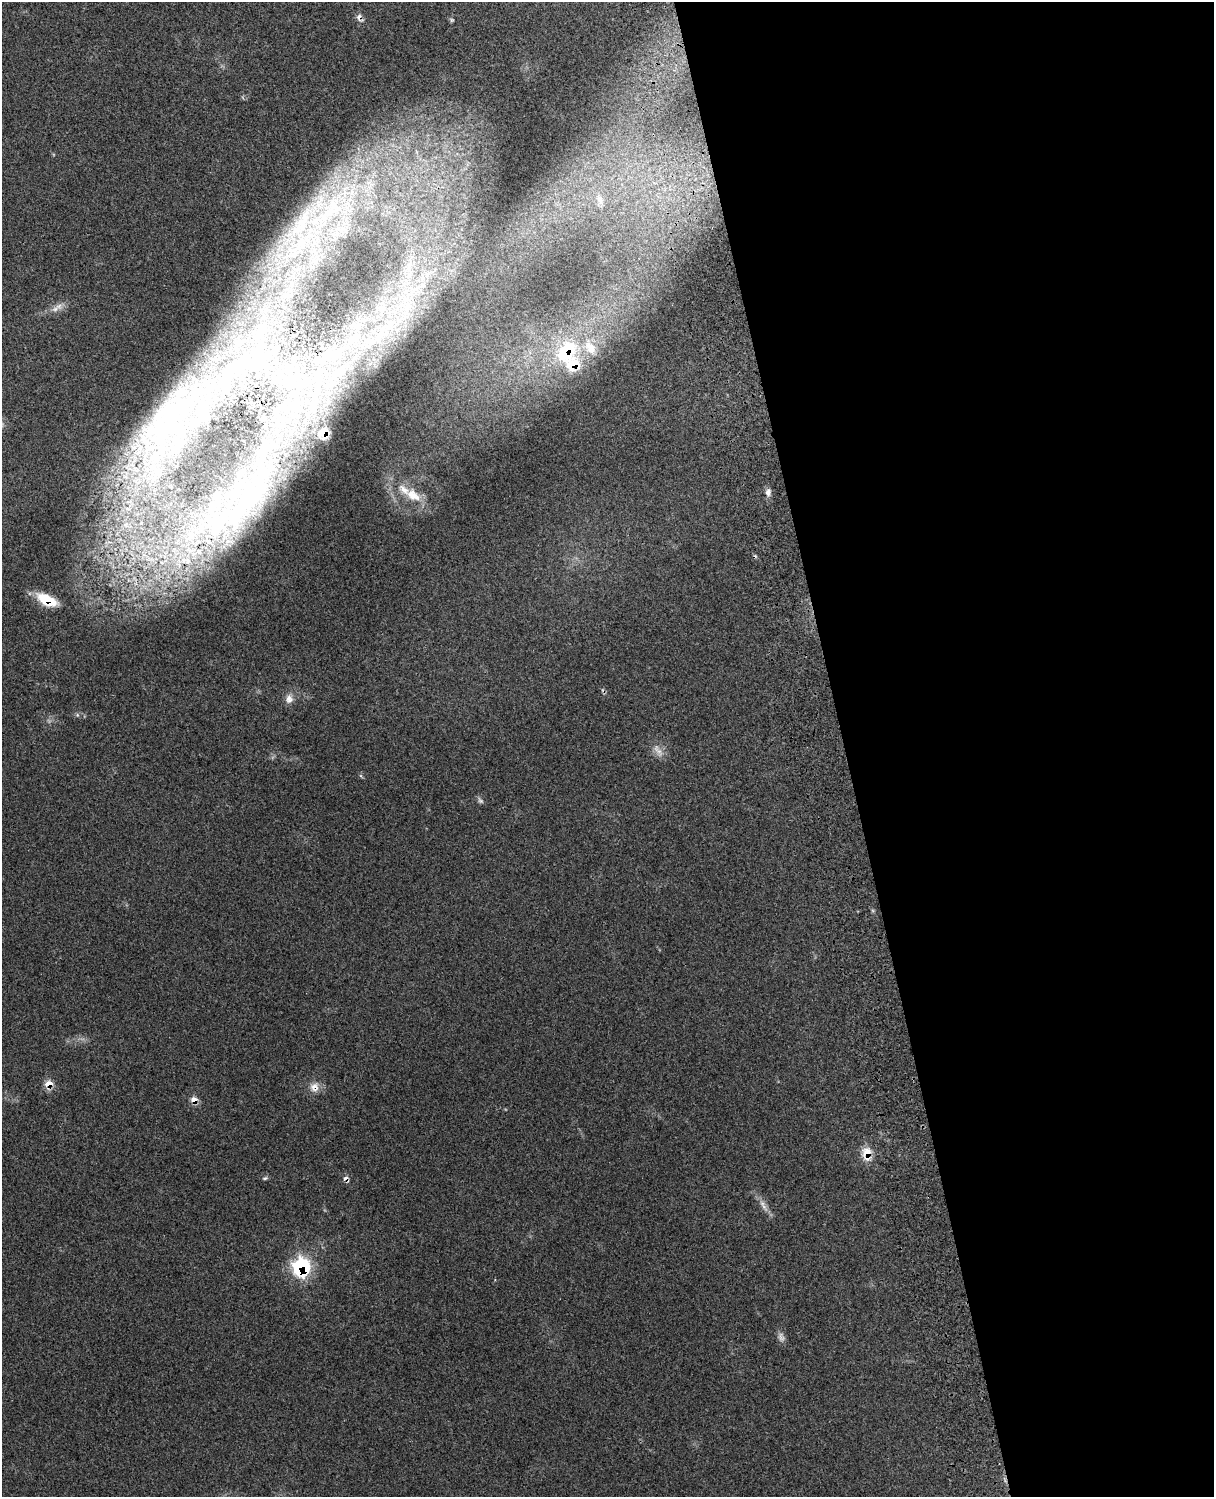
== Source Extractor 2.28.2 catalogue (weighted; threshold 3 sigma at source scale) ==
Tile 8 of 4 x 3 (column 4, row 2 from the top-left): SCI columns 3758-4969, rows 1661-3155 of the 5089 x 4925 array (HDU 1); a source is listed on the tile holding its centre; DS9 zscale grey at full resolution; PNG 1216 x 1499 px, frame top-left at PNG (2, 2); no overlay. Shown black and unused: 31% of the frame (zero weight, under 3 of 4 exposures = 6% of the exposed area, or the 3 px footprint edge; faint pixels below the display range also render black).
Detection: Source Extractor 2.28.2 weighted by HDU 2 'WHT'; one run over the whole footprint, this tile lists its part. Background 0.265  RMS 0.009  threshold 0.0405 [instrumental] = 3 sigma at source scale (4.5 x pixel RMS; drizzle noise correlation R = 1.50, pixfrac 1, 0.05/0.05 arcsec/px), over >= 5 px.
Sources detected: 44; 2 too faint to see at this stretch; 3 inside a brighter object's white glare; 1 cosmic-ray / hot-pixel residue — not listed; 7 inside a brighter listed object's ellipse — not listed separately; the other 31 listed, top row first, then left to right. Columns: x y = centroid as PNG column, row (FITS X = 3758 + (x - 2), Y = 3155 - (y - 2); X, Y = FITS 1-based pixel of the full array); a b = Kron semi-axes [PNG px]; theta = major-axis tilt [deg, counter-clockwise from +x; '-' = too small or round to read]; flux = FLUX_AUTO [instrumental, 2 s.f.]
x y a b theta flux
359 18 13 7 -58 3.9
600 199 15 7 -67 5.7
333 207 92 28 42 170
410 264 9 6 90 5.2
422 277 11 5 -90 4.6
422 285 11 7 21 6.6
407 304 22 13 -49 24
55 309 12 7 32 5.5
399 321 10 6 -85 5.6
382 333 20 16 35 24
567 351 36 25 52 71
337 354 11 8 -73 7.7
161 435 43 12 64 49
134 447 7 4 18 2.3
155 474 16 11 7 13
125 477 8 5 -30 3.6
768 492 10 7 83 4.3
413 495 26 14 -34 22
240 505 173 48 45 310
126 524 10 8 45 6.6
47 600 24 11 -26 25
289 699 12 10 -87 5.9
481 801 8 5 -26 2.1
49 1084 8 7 - 11
314 1087 14 13 - 8.4
194 1100 8 7 - 7.9
867 1153 13 9 -90 18
265 1178 6 5 - 1.5
346 1178 10 6 -40 3.1
764 1206 17 6 -57 6
301 1267 10 10 - 120
Overlapping masked pixels (flux is a lower limit): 10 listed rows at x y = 359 18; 567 351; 240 505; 47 600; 49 1084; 314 1087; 194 1100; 867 1153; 346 1178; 301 1267
Unlisted compact peaks at least as high as the median listed source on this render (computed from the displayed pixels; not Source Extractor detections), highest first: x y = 451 20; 361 776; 495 1280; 53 154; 243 98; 324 1210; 49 722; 83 1039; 249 309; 272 758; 126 905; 660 950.